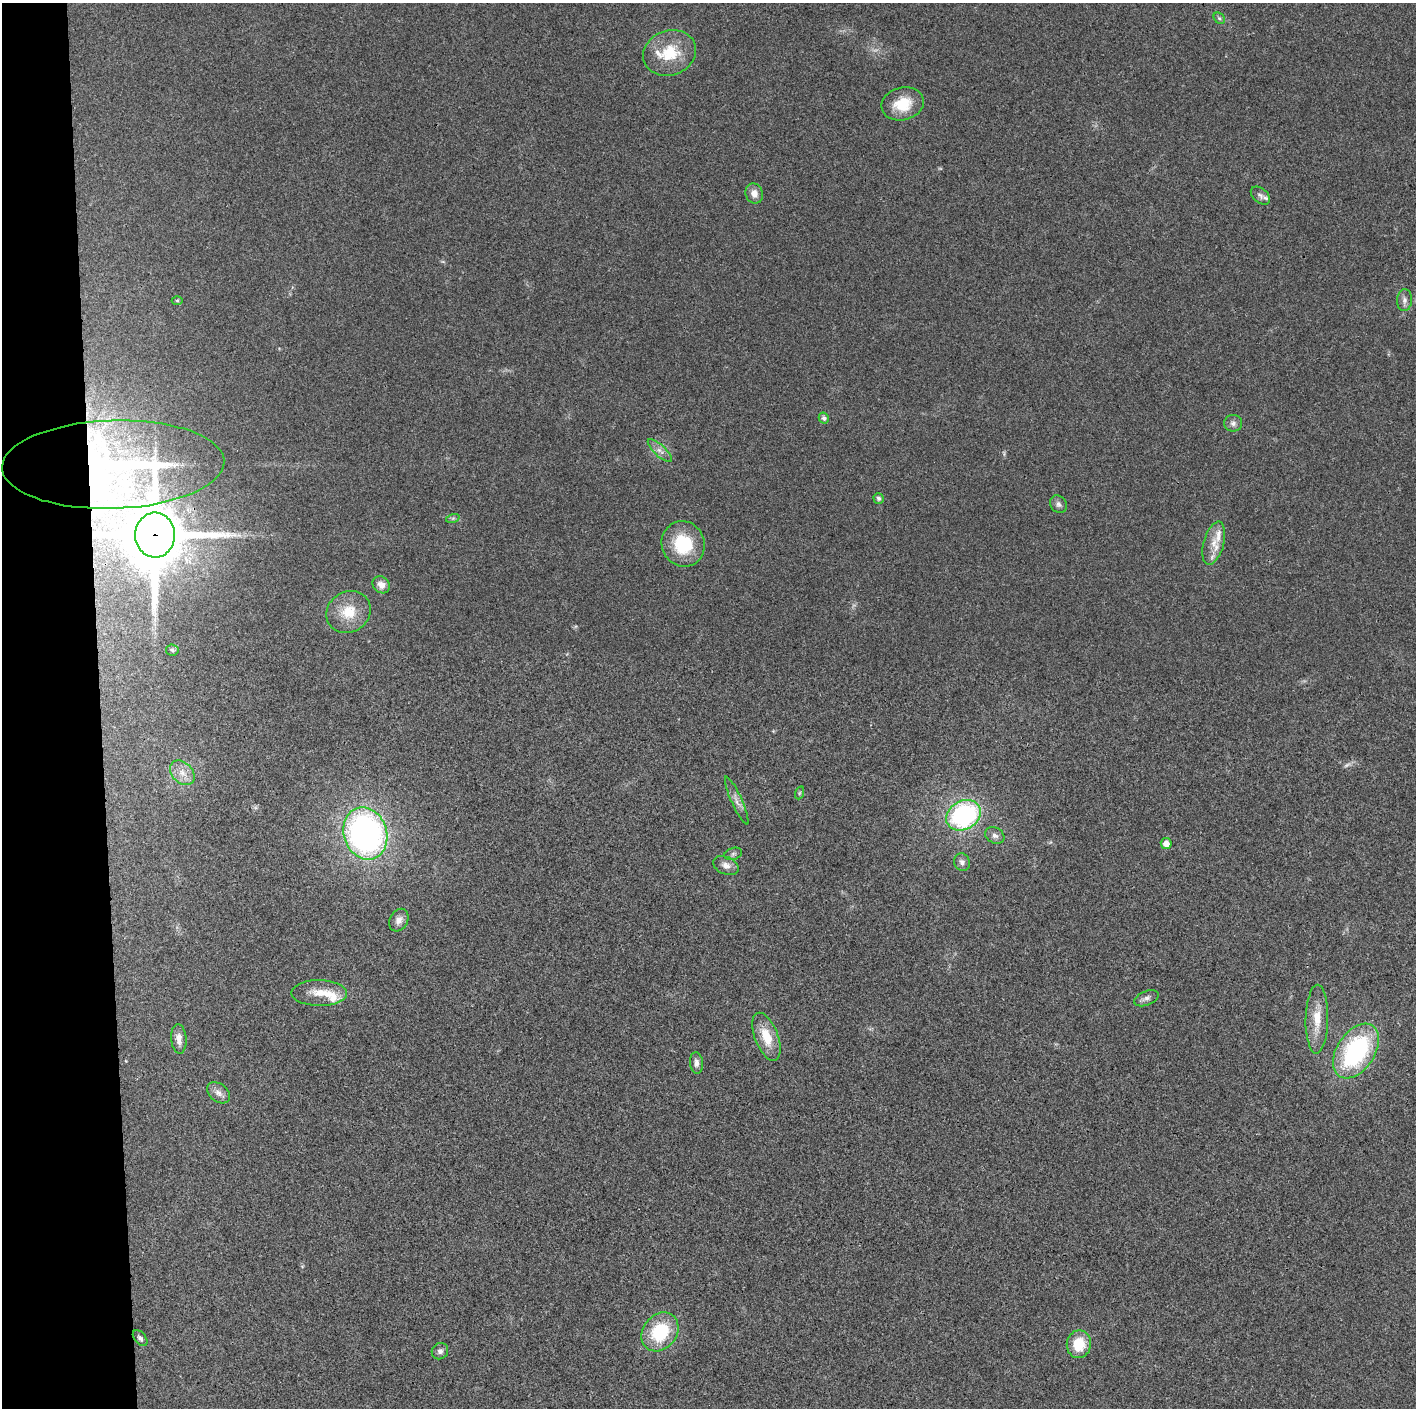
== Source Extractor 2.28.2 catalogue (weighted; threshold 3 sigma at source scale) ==
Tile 4 of 3 x 3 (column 1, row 2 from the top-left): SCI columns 3-1416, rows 1407-2812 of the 4247 x 4221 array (HDU 1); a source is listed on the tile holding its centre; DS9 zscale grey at full resolution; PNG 1418 x 1410 px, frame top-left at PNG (2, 3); each listed source drawn as its Kron ellipse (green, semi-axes under 4 px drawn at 4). Shown black and unused: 7% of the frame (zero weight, under 3 of 4 exposures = <1% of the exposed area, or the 3 px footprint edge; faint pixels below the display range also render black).
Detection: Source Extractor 2.28.2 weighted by HDU 2 'WHT'; one run over the whole footprint, this tile lists its part. Background 0.0243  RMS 0.0055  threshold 0.0246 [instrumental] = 3 sigma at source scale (4.5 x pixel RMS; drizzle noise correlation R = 1.50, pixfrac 1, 0.05/0.05 arcsec/px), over >= 5 px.
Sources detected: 51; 1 too faint to see at this stretch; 1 inside a brighter object's white glare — neither listed nor drawn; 6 inside a brighter listed object's ellipse — not listed separately; the other 43 listed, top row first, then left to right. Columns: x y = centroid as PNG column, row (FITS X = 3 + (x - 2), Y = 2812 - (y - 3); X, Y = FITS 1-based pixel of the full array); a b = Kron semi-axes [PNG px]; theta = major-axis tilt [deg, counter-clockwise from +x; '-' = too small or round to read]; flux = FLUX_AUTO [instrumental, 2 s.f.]
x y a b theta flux
1219 18 6 5 - 0.97
669 53 27 22 21 20
903 104 21 16 14 15
754 193 10 8 -69 4
1260 196 11 7 -41 2.2
177 300 5 3 - 0.6
1404 300 11 7 86 2.3
824 418 5 5 - 1.7
1233 423 9 8 - 2.2
660 451 16 5 -43 3
113 464 111 44 2 140
879 498 5 5 - 1.5
1058 504 9 8 - 2
453 518 7 4 18 0.93
155 535 22 20 -89 3500
1214 543 22 10 75 7.7
683 544 23 21 -69 27
381 585 9 8 - 4
349 612 23 20 31 14
172 650 6 5 - 1.1
182 773 14 10 -45 5.7
799 793 7 4 71 0.83
737 801 26 5 -66 3.3
964 815 18 14 32 79
365 834 27 21 -71 180
995 835 10 7 -30 2.2
1166 843 5 5 - 4.3
733 854 9 6 19 1.5
962 862 9 8 - 2.2
726 866 13 8 -23 3.5
399 920 12 9 61 3.3
319 993 28 13 -1 9.4
1146 998 13 7 22 2.5
1317 1019 34 11 89 12
766 1037 25 11 -69 13
179 1039 15 7 -85 3.9
1356 1051 30 19 57 77
697 1063 11 6 -84 2.7
218 1093 13 9 -38 3.4
660 1332 21 17 52 31
140 1338 9 5 -50 1.5
1079 1344 14 12 80 15
440 1351 8 8 - 2
Overlapping masked pixels (flux is a lower limit): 2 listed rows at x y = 113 464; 155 535